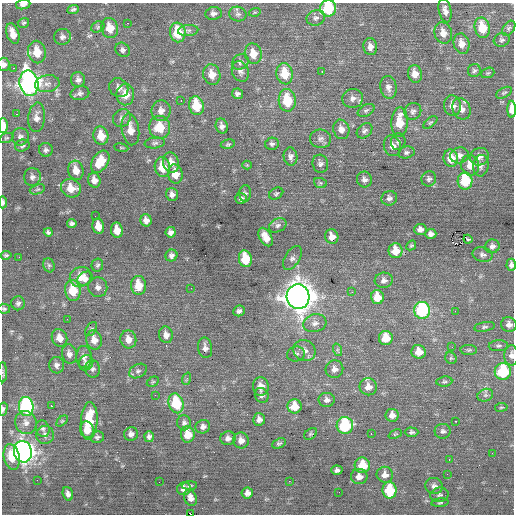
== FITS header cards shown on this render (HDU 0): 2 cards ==
NAXIS1  =                  512 / Axis length
NAXIS2  =                  512 / Axis length

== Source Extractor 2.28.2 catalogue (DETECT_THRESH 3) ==
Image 512 x 512 px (HDU 0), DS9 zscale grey, 1 PNG px = 1 image px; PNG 516 x 516 px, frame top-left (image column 1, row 512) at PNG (2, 3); each listed source drawn as its Kron ellipse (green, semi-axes under 4 px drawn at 4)
Background 0.115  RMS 0.76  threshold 2.27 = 3 sigma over >= 5 px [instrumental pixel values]
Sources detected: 238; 2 with non-positive FLUX_AUTO (blend fragments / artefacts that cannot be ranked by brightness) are neither listed nor drawn; the other 236 listed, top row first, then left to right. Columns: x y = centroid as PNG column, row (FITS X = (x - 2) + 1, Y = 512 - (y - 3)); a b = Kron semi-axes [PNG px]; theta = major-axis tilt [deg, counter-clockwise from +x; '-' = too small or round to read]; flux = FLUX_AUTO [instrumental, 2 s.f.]
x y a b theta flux
23 4 7 5 10 240
328 8 8 8 - 2900
73 9 6 4 24 100
445 11 12 6 -78 250
255 12 6 3 17 56
213 13 8 6 7 170
238 14 9 7 -12 170
316 18 9 7 21 190
23 23 6 5 - 80
127 23 2 2 - 63
98 27 7 5 23 95
110 28 10 8 -74 830
482 28 10 7 -77 1200
509 28 8 5 54 110
188 30 10 5 5 170
178 32 10 7 -81 2000
443 33 11 9 -72 450
13 34 10 6 -72 550
62 37 8 8 - 200
502 40 8 6 16 130
462 44 10 8 -76 420
370 47 8 6 -81 280
123 50 8 6 -41 150
37 52 11 8 -79 1000
253 54 10 8 -77 670
240 62 9 7 33 170
4 64 7 6 - 210
14 68 3 2 - 210
240 71 11 8 -68 220
322 71 3 2 - 350
474 71 6 6 - 110
488 73 7 5 21 79
285 74 11 8 -79 1300
415 74 9 7 -80 440
212 75 10 8 -72 580
78 80 7 7 - 210
29 83 13 9 -80 25000
47 84 12 8 11 310
388 87 11 8 -79 270
119 88 10 9 - 260
80 93 9 6 13 170
504 93 8 5 29 89
237 94 5 5 - 130
125 95 10 9 - 560
353 98 10 9 - 270
287 100 11 8 -87 1600
181 101 3 2 - 54
196 106 9 7 -78 1600
452 106 10 8 -84 370
461 109 11 8 -66 370
512 109 8 4 -89 690
366 110 9 5 29 120
161 111 10 9 - 360
413 111 9 8 - 180
17 114 2 2 - 32
37 117 14 8 84 340
122 118 9 8 - 230
399 122 15 8 87 1100
430 122 8 4 40 78
3 126 7 4 -89 770
222 126 7 6 - 210
160 127 11 10 - 1300
130 129 16 8 -81 640
341 129 10 8 -74 340
365 131 9 6 43 150
101 136 9 7 -78 860
20 137 9 8 - 200
6 138 7 4 18 78
321 139 10 9 - 230
398 142 8 7 - 140
155 143 10 5 6 150
228 144 7 4 10 79
272 144 7 6 - 130
22 146 7 6 - 120
392 146 10 8 -74 350
121 148 7 3 -9 52
46 150 7 7 - 150
406 152 8 6 13 130
459 155 9 8 - 250
291 156 9 6 -80 180
479 157 9 8 - 290
451 158 8 7 - 910
100 162 12 7 58 1200
171 162 10 8 -77 410
320 164 9 8 - 170
247 165 4 4 - 51
470 165 10 9 - 610
481 166 11 7 83 200
162 167 10 7 -80 1000
76 170 10 7 -76 530
175 174 9 7 -80 690
32 177 9 8 - 220
364 179 8 7 - 200
429 179 8 7 - 150
94 180 7 6 - 340
465 181 8 7 - 2100
320 183 6 5 - 72
71 188 10 9 - 780
37 189 8 4 19 110
172 194 7 6 - 210
245 194 8 6 88 100
276 194 7 5 30 94
241 198 6 5 - 150
389 198 8 7 - 190
3 202 6 3 86 160
95 216 2 2 - 73
146 220 6 5 - 260
72 224 5 4 - 120
278 225 9 6 27 170
98 226 7 6 - 640
420 229 6 5 - 240
117 230 7 6 - 680
48 232 4 4 - 100
171 232 5 5 - 190
431 234 6 5 - 200
266 237 10 6 -61 580
332 237 7 6 - 410
468 239 4 2 - 40
411 245 5 4 - 73
492 246 7 7 - 170
395 251 7 7 - 780
6 255 5 4 - 93
171 255 6 5 - 160
482 255 10 7 -13 180
19 257 2 2 - 100
292 258 13 7 59 210
245 259 8 6 -80 1700
49 265 7 5 -68 95
97 265 6 5 - 100
511 265 6 4 84 190
81 277 11 10 - 570
85 278 8 6 35 270
384 280 9 7 7 200
138 285 9 7 -86 900
98 287 10 9 - 250
191 288 2 2 - 38
73 290 10 7 -83 1200
352 292 3 2 - 47
298 297 12 11 - 64000
377 297 7 6 - 870
18 303 7 7 - 140
4 309 6 5 - 88
422 310 8 8 - 5200
239 311 6 5 - 160
455 311 2 2 - 75
67 319 2 2 - 50
315 323 12 9 15 280
509 324 8 7 - 260
485 327 10 4 10 130
91 329 8 5 54 88
166 335 8 7 - 300
60 338 9 7 -67 430
386 338 7 7 - 960
128 339 9 8 - 410
94 340 10 7 -79 460
498 346 9 5 3 130
452 347 2 2 - 26
205 348 10 7 -80 220
305 350 11 10 - 350
338 350 6 4 -71 84
469 350 8 5 -1 100
419 352 7 7 - 560
69 354 10 7 -78 250
296 354 9 7 15 150
511 355 10 7 -89 240
84 357 11 7 -85 260
451 358 6 5 - 89
86 363 8 7 - 160
57 365 8 7 - 190
92 369 9 7 -83 160
334 369 9 8 - 290
138 371 9 6 28 160
3 372 10 3 -90 96
503 372 8 8 - 2900
186 379 6 4 69 57
153 382 6 4 31 69
444 382 8 5 6 110
261 386 9 8 - 410
368 387 9 8 - 390
155 395 2 2 - 22
262 395 8 6 -59 140
485 395 8 6 20 150
327 400 8 7 - 210
176 403 10 7 -74 2400
26 406 9 7 -83 8600
51 406 2 2 - 770
295 406 7 7 - 920
501 407 6 4 8 70
3 409 6 4 77 140
392 415 7 6 - 330
259 419 6 6 - 230
62 421 7 4 44 76
89 421 19 8 86 1700
456 421 3 2 - 45
26 423 12 10 -70 370
184 423 7 7 - 140
345 425 8 8 - 3600
203 427 7 6 - 220
43 429 8 6 -71 140
87 430 8 7 - 640
443 431 8 7 - 160
411 432 7 4 0 110
131 434 7 6 - 220
188 434 8 6 -84 960
311 434 7 5 41 78
371 434 3 2 - 60
395 434 7 4 25 69
45 435 9 9 - 240
97 437 7 5 11 120
149 437 5 5 - 170
228 438 8 7 - 240
241 440 8 8 - 320
279 443 7 5 24 100
23 452 11 9 -77 35000
492 453 2 2 - 20
12 457 13 8 -78 1100
449 459 3 2 - 120
362 465 8 7 - 1200
337 470 5 4 - 150
447 474 2 2 - 26
385 475 8 8 - 340
359 476 8 7 - 360
37 480 2 2 - 45
289 481 3 2 - 47
159 482 2 2 - 53
189 486 8 4 2 90
434 486 9 8 - 200
184 489 7 6 - 330
389 490 8 7 - 2100
339 492 2 2 - 83
247 493 5 5 - 240
68 494 7 5 -71 190
439 495 9 7 10 150
190 498 8 6 -68 300
440 503 8 4 5 80
191 514 2 2 - 410
At the frame edge (FLAGS 8, measured only in part): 12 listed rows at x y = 23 4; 328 8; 4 64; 512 109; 3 126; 3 202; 511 265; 4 309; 511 355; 3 372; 3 409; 191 514
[2 non-positive-flux detections neither listed nor drawn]